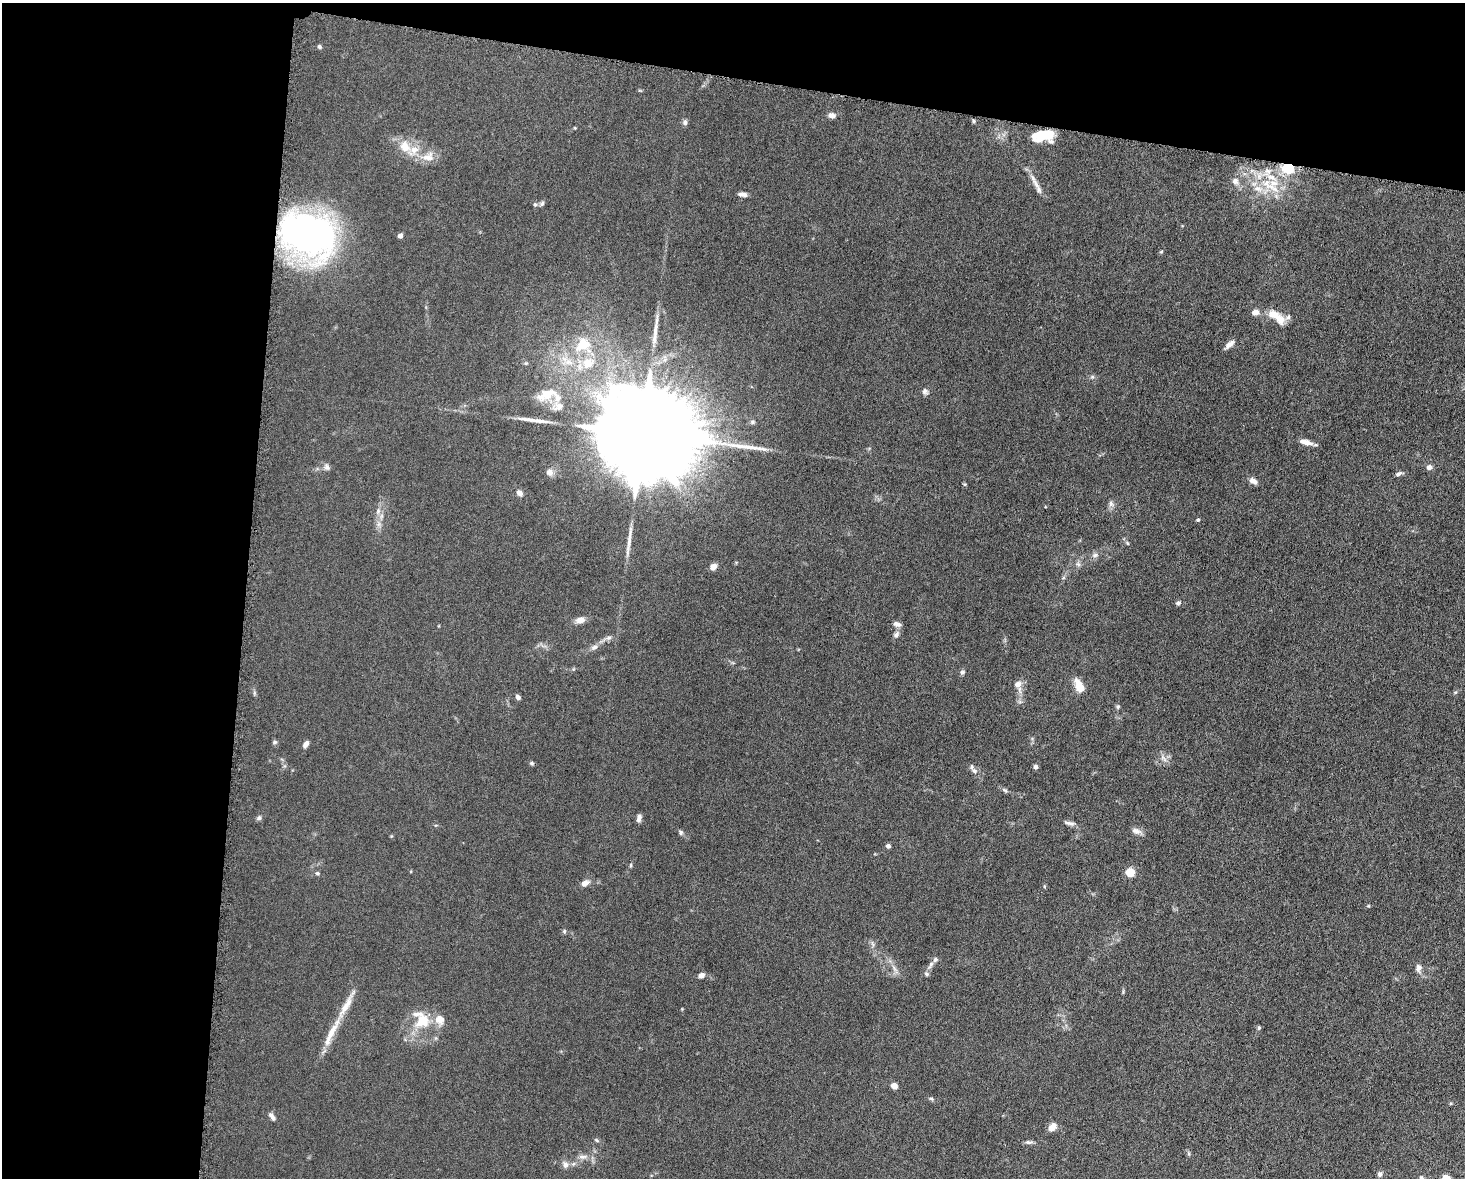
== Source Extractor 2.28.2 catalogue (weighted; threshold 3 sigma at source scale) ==
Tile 1 of 3 x 4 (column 1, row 1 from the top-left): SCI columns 231-1693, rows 3536-4711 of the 4746 x 4719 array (HDU 1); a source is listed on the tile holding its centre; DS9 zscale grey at full resolution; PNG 1467 x 1180 px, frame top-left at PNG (2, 3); no overlay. Shown black and unused: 23% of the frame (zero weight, under 5 of 10 exposures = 2% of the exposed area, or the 3 px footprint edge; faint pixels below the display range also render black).
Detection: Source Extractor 2.28.2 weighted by HDU 2 'WHT'; one run over the whole footprint, this tile lists its part. Background 0.0231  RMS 0.0021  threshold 0.00861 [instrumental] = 3 sigma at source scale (4.09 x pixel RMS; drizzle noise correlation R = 1.36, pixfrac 0.8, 0.05/0.05 arcsec/px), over >= 5 px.
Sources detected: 108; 1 inside a brighter object's white glare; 4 long thin detections or spike segments (spike, bleed or trail) — not listed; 8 inside a brighter listed object's ellipse — not listed separately; the other 95 listed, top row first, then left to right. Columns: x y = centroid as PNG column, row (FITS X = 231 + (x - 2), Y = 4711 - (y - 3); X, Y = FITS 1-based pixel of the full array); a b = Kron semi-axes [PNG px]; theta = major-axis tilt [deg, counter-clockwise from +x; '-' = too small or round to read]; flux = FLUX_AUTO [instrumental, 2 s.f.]
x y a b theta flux
319 47 5 5 - 0.4
832 115 8 6 -9 0.91
973 121 5 3 - 0.26
685 122 8 6 76 0.51
1043 136 22 12 7 5.5
405 147 18 14 -50 3.3
428 157 18 13 13 2.4
1288 168 6 5 - 28
1267 172 12 9 63 1.6
1235 181 9 9 - 1.1
1273 183 15 10 -2 3.3
1037 185 36 5 -60 1.7
1258 188 15 8 -12 2.2
743 194 11 5 -7 0.74
535 204 6 5 - 0.37
542 204 8 5 45 0.45
312 231 54 41 -44 72
400 235 4 4 - 1
1255 312 6 6 - 1.4
1274 314 18 12 -21 2.7
1229 344 13 6 42 1
583 345 22 16 32 5.5
526 363 5 4 - 0.24
588 363 18 16 31 4.1
1092 377 6 5 - 0.33
925 391 9 7 -64 0.63
547 395 31 14 21 4.8
558 406 18 11 15 2
643 434 41 19 -10 9900
1306 442 14 6 -13 1.8
327 467 9 7 -74 0.64
1429 467 6 5 - 0.87
549 472 9 8 - 0.98
1399 474 10 5 24 0.53
1253 481 10 6 -32 1.1
964 484 5 4 - 0.21
519 493 8 6 -47 0.89
1111 504 9 6 -76 0.64
378 511 8 6 77 0.73
1198 520 4 4 - 0.27
378 524 7 5 89 0.63
1127 543 7 4 -45 0.32
1095 555 9 6 10 0.62
1078 564 8 4 -44 0.44
713 567 7 6 - 1.2
1178 603 7 5 35 0.43
580 620 12 7 12 1.2
897 624 10 6 -17 0.81
896 634 10 7 48 0.68
608 638 8 5 8 0.54
594 647 9 6 21 0.75
962 672 7 6 - 0.42
1018 685 15 9 -71 1.6
1079 686 15 8 -65 3.2
1455 692 5 3 - 0.21
254 693 6 4 72 0.27
518 697 6 5 - 0.6
1118 707 5 5 - 0.33
274 742 7 5 21 0.32
306 744 7 5 56 1
1164 758 14 4 -52 0.69
532 763 6 5 - 0.31
1036 767 4 4 - 0.73
974 771 10 6 -41 0.76
1005 790 7 4 -36 0.35
259 818 7 5 32 0.44
639 818 8 4 80 0.81
1070 823 16 5 -11 0.72
1136 831 14 7 -20 0.97
681 832 7 5 77 0.36
888 846 4 4 - 0.67
631 865 6 4 88 0.23
317 873 6 5 - 0.34
1130 873 5 5 - 9.2
585 883 9 6 30 1.1
564 931 5 5 - 0.29
931 965 12 5 65 0.75
1419 968 11 7 -90 0.85
895 969 18 5 -57 1.1
701 975 7 6 - 0.83
422 1021 22 17 43 5.4
1259 1028 6 5 - 0.29
331 1033 47 8 64 4.2
894 1086 5 5 - 1.7
931 1099 6 4 -2 0.28
272 1117 10 5 -53 0.72
1052 1127 10 7 48 1.7
596 1140 7 4 -37 0.32
1029 1142 11 5 1 0.52
1188 1153 8 3 -71 0.3
582 1157 13 6 0 0.98
565 1165 9 8 - 1.1
1380 1174 7 5 -77 0.56
1446 1177 8 6 -17 1.2
1421 1178 6 5 - 0.47
Overlapping masked pixels (flux is a lower limit): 2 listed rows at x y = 1288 168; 312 231
Isophote crosses this tile's border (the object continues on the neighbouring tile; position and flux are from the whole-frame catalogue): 2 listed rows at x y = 1446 1177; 1421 1178